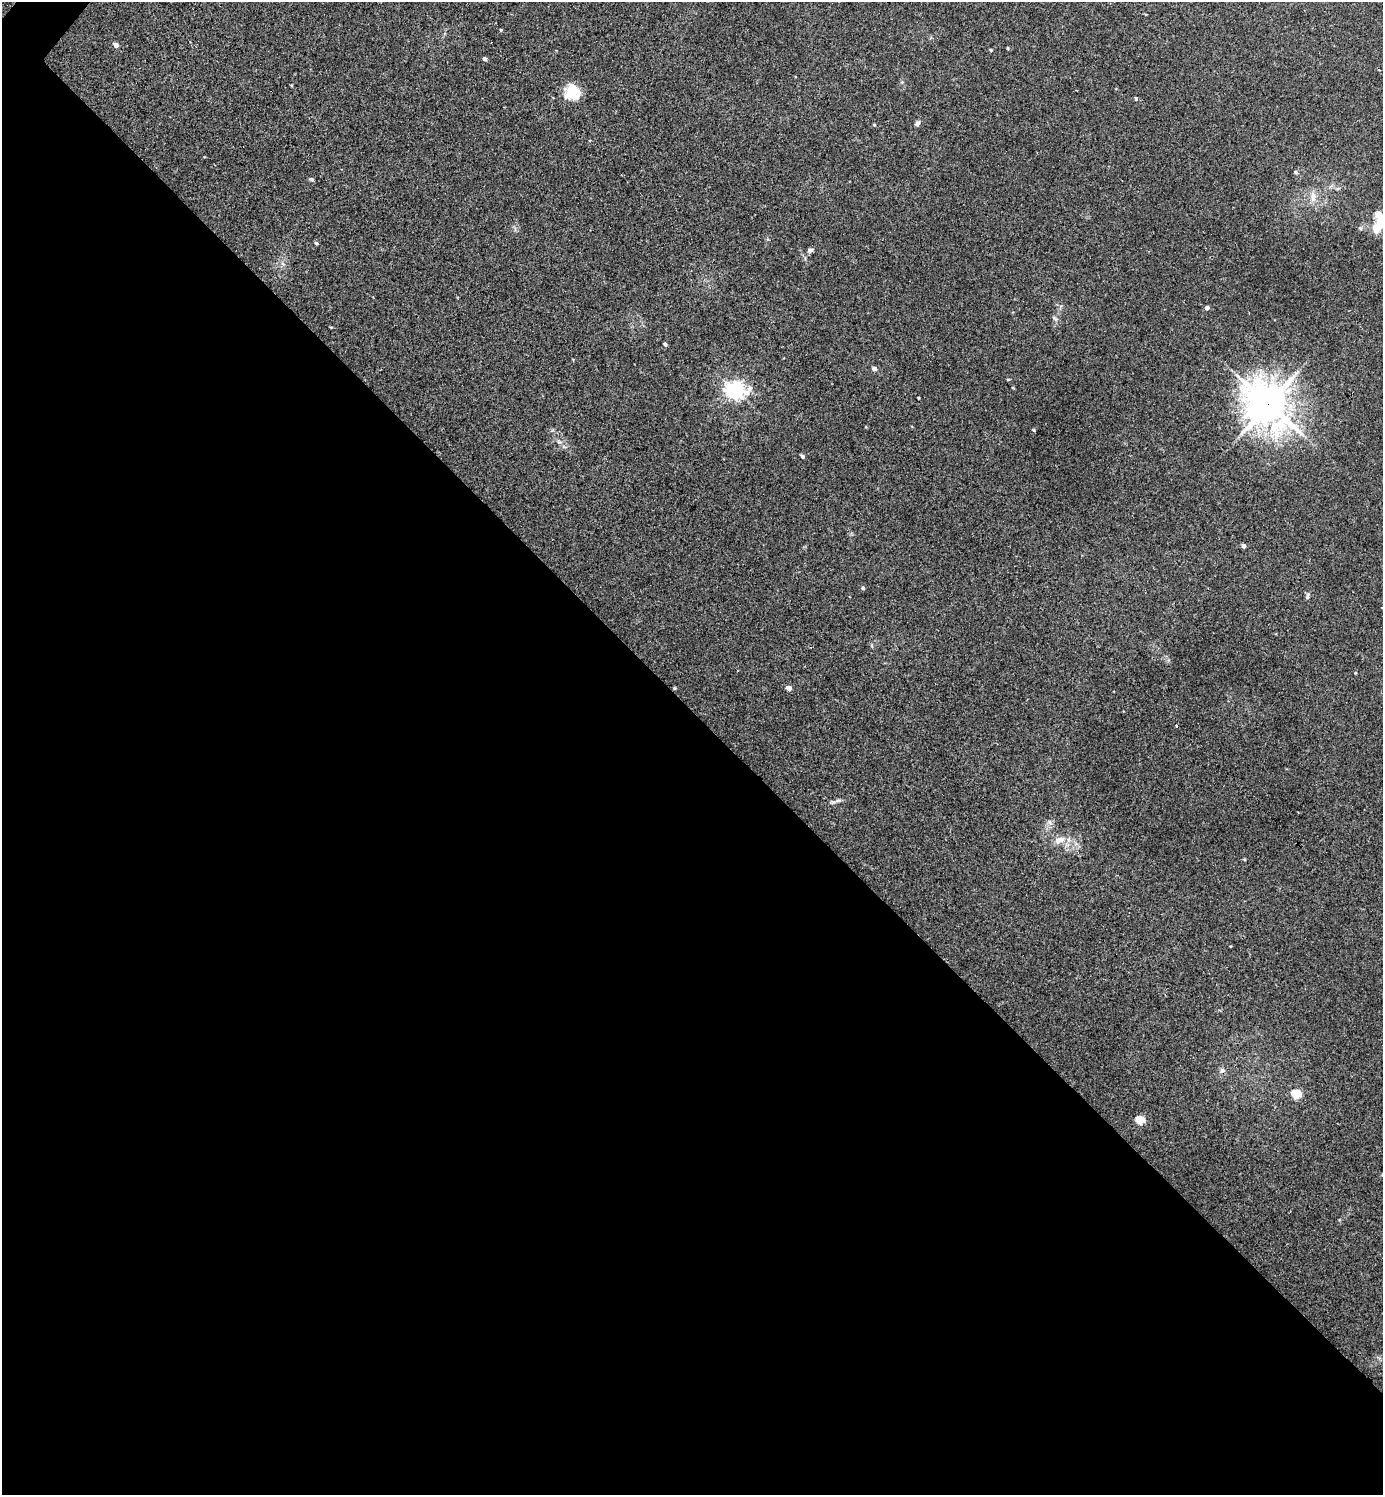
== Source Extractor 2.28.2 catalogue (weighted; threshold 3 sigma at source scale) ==
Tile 14 of 4 x 4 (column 2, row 4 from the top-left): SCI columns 1708-3088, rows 40-1532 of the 6045 x 6042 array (HDU 1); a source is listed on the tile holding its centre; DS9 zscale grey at full resolution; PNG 1385 x 1497 px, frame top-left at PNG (2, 2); no overlay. Shown black and unused: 53% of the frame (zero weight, under 2 of 3 exposures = <1% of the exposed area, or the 3 px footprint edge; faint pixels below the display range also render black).
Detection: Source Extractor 2.28.2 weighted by HDU 2 'WHT'; one run over the whole footprint, this tile lists its part. Background 0.0433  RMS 0.0074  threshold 0.0333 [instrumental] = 3 sigma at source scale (4.5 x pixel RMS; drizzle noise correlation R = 1.50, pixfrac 1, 0.05/0.05 arcsec/px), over >= 5 px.
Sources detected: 35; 1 cosmic-ray / hot-pixel residue — not listed; the other 34 listed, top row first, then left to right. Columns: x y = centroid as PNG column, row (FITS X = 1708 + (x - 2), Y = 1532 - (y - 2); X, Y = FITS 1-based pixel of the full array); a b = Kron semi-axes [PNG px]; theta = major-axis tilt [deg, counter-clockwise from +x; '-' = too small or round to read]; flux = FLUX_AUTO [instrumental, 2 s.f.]
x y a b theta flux
501 30 5 3 - 0.63
116 45 5 4 - 4.5
1008 48 4 3 - 0.69
991 50 4 3 - 0.71
485 59 4 3 - 2.2
572 92 20 17 57 16
1136 98 3 3 - 3
917 123 8 5 45 1.6
1296 172 5 4 - 1.1
312 180 6 4 -19 0.88
1313 196 15 6 -84 4.8
1379 222 23 11 82 19
316 243 5 5 - 0.96
810 250 6 5 - 2.1
283 264 7 4 -70 1.4
1207 308 4 4 - 2.6
1054 318 7 4 -45 1.3
665 344 4 4 - 1.4
874 368 7 6 - 1.7
734 390 7 6 - 290
1268 404 16 13 -47 1700
1033 430 4 3 - 0.83
802 456 5 4 - 1.3
1244 546 4 4 - 2.5
863 588 5 4 - 1.1
1308 596 10 4 81 1.3
674 688 5 3 - 0.65
789 688 5 4 - 4.5
838 801 9 4 9 1.8
1050 822 7 4 -71 1.4
1059 840 16 8 19 6.4
1222 1070 7 7 - 2.2
1296 1094 6 5 - 36
1140 1120 5 5 - 28
Overlapping masked pixels (flux is a lower limit): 1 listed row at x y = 1268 404
Isophote crosses this tile's border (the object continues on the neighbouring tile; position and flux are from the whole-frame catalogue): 1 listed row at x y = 1379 222